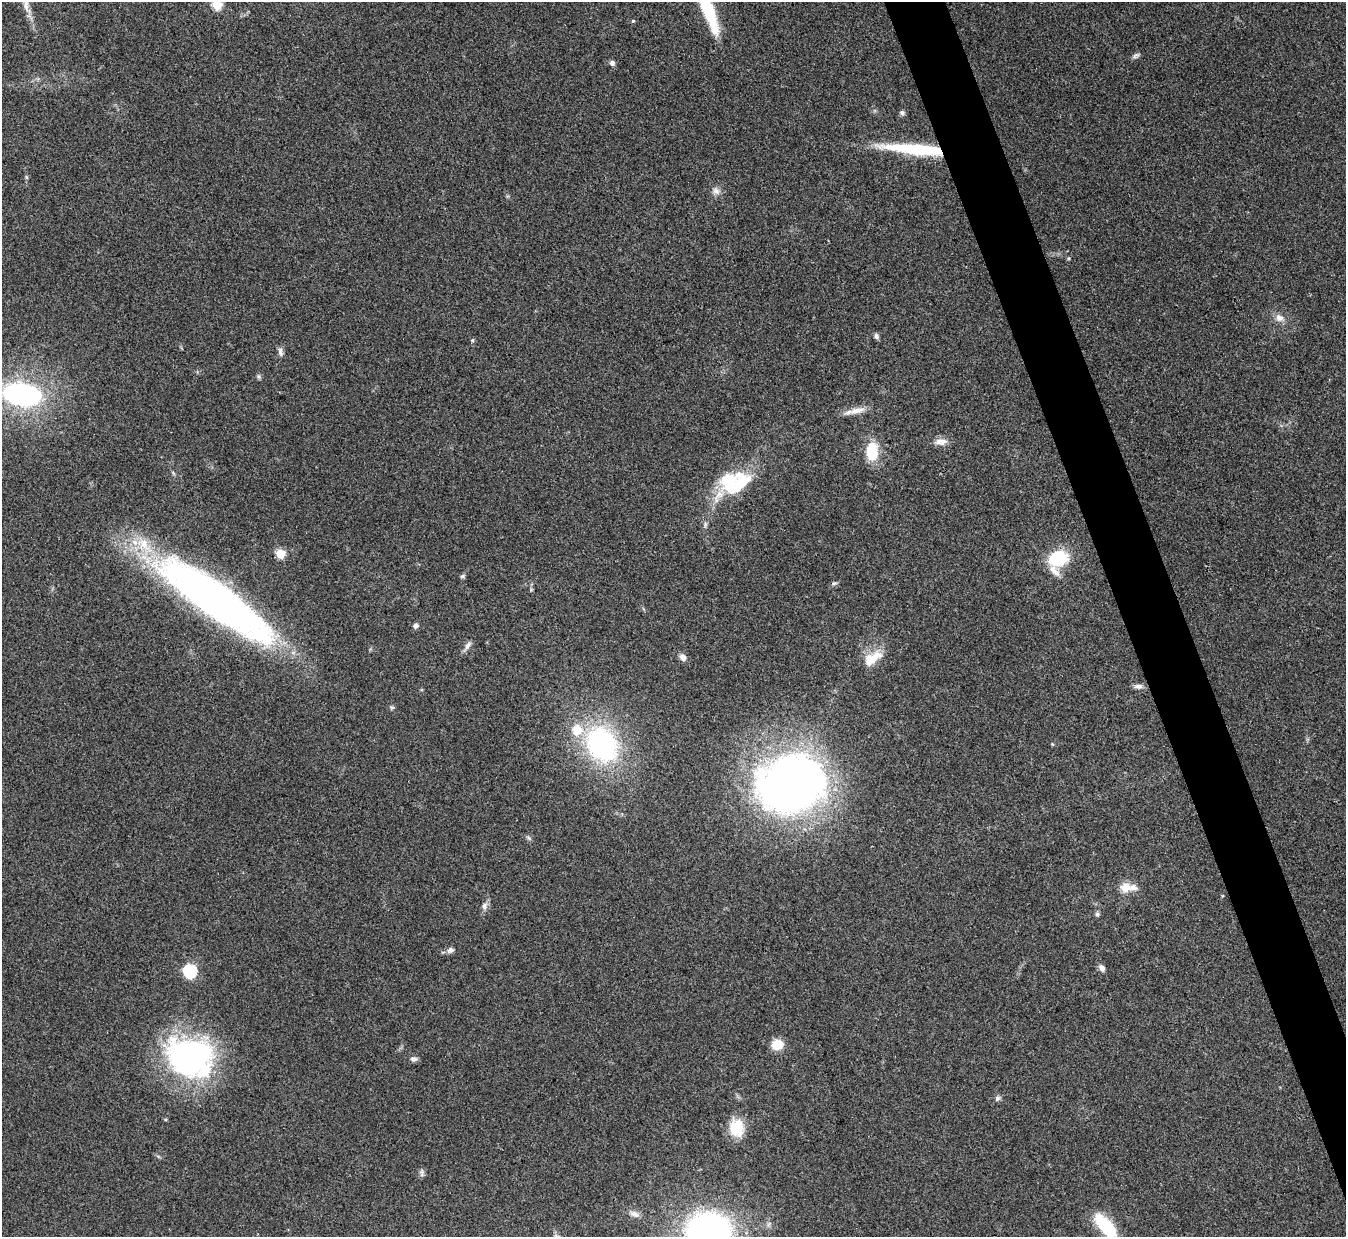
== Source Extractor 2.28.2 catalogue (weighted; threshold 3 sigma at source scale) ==
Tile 6 of 4 x 4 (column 2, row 2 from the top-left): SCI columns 1345-2688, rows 2620-3854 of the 5378 x 5365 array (HDU 1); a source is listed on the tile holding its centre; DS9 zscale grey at full resolution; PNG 1348 x 1239 px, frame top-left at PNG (2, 2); no overlay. Shown black and unused: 4% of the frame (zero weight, under 3 of 4 exposures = <1% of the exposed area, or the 3 px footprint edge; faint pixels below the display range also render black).
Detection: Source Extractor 2.28.2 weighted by HDU 2 'WHT'; one run over the whole footprint, this tile lists its part. Background 0.15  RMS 0.0071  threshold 0.0321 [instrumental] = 3 sigma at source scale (4.5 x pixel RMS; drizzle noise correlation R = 1.50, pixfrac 1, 0.05/0.05 arcsec/px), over >= 5 px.
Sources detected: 58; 1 inside a brighter object's white glare — not listed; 6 inside a brighter listed object's ellipse — not listed separately; the other 51 listed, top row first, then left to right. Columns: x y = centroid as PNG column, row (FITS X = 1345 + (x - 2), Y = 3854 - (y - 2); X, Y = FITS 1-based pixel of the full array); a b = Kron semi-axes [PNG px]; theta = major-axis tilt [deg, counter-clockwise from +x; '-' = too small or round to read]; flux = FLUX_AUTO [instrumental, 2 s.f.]
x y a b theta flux
217 5 6 6 - 31
26 6 24 9 -73 8.6
707 9 46 12 -68 41
633 21 4 4 - 0.89
1136 56 10 6 24 2
612 63 8 7 - 2.1
902 113 7 6 - 1.7
915 149 71 11 -6 58
26 177 6 4 -72 0.87
716 191 12 9 -61 4
1069 258 5 4 - 0.83
1279 318 12 10 -30 5.3
876 336 8 6 -59 1.9
472 340 5 5 - 0.95
280 352 13 6 -77 2.6
258 377 7 5 -55 1.3
22 395 33 19 -10 140
857 410 24 9 12 7.8
941 442 16 9 3 6
872 451 22 14 90 23
173 473 6 4 -71 0.95
730 484 36 26 57 48
280 554 6 6 - 25
1058 558 21 16 13 35
462 576 7 5 22 1.2
834 583 8 5 10 1.5
215 600 102 25 -35 530
416 626 7 6 - 2.1
468 645 12 7 55 3.1
683 657 8 6 -51 4.5
872 658 28 14 35 15
1138 686 12 6 2 2.8
602 744 35 27 -60 140
1052 744 5 4 - 0.72
791 784 66 55 16 470
529 838 9 4 -36 1.4
1125 887 14 13 - 8.8
484 906 11 8 78 3.4
1097 914 7 6 - 1.5
450 950 10 7 28 2.7
1102 968 9 6 -50 3
190 971 7 7 - 67
777 1045 13 11 8 11
189 1057 51 42 -9 170
414 1059 9 6 -10 2.6
997 1098 8 6 36 2
736 1128 20 16 -82 21
422 1173 11 5 86 1.9
634 1214 15 7 -20 4.2
1105 1226 32 13 -48 36
708 1231 42 34 1 240
Overlapping masked pixels (flux is a lower limit): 2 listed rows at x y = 915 149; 215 600
Isophote crosses this tile's border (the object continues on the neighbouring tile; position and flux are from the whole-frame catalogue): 6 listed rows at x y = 217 5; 26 6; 707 9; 22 395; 1105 1226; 708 1231